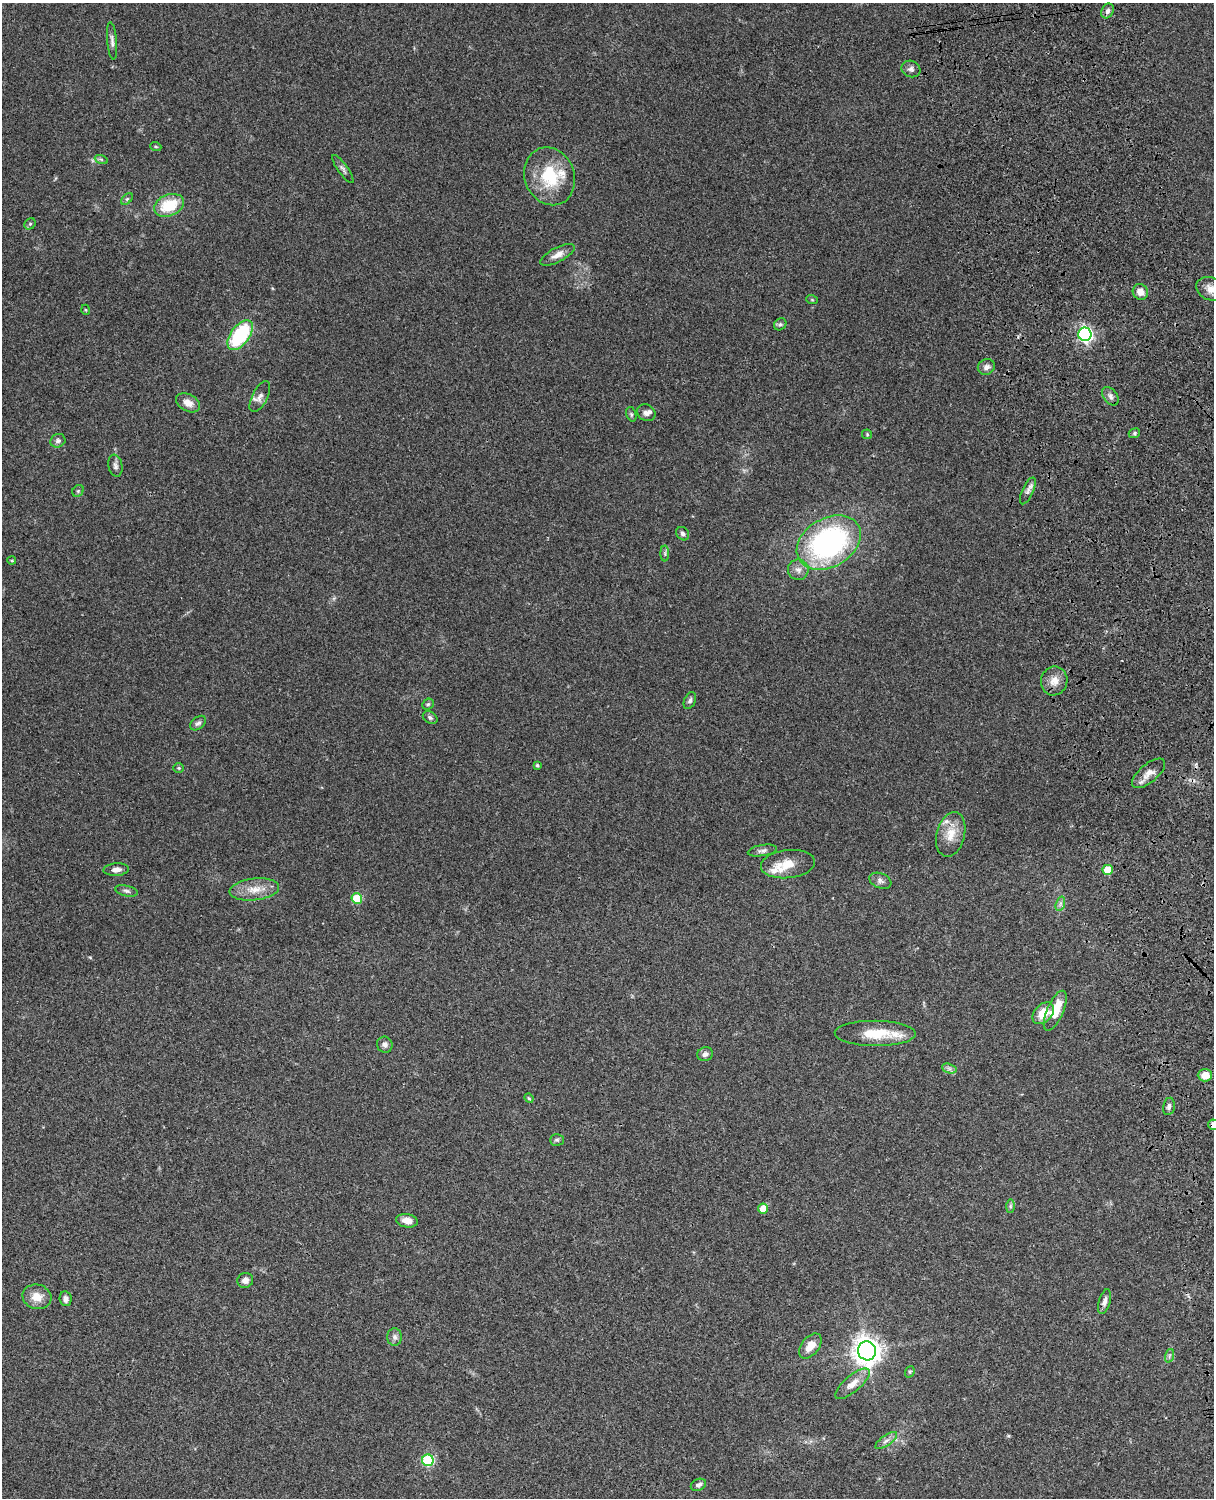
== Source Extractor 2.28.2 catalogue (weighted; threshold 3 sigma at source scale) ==
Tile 6 of 4 x 3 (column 2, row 2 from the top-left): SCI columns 1334-2545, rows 1773-3268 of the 5088 x 4927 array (HDU 1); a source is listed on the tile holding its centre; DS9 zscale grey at full resolution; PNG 1216 x 1500 px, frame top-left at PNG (2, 3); each listed source drawn as its Kron ellipse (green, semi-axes under 4 px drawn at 4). Shown black and unused: <1% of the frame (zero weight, under 3 of 4 exposures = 6% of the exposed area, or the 3 px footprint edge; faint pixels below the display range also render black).
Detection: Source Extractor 2.28.2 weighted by HDU 2 'WHT'; one run over the whole footprint, this tile lists its part. Background 0.0958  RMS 0.0062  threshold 0.0279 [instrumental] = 3 sigma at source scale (4.5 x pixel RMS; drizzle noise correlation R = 1.50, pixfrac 1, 0.05/0.05 arcsec/px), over >= 5 px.
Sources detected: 85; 5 inside a brighter listed object's ellipse — not listed separately; the other 80 listed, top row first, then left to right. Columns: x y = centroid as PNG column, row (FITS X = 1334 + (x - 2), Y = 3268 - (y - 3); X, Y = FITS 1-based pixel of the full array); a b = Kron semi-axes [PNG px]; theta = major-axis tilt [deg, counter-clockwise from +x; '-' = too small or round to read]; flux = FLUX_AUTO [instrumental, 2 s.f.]
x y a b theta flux
1107 11 8 5 65 1.9
112 41 19 5 -85 2.5
911 69 9 8 - 2.4
156 147 5 3 - 0.59
101 159 6 4 -19 0.98
343 169 17 5 -55 2.1
550 176 29 25 -68 30
127 199 7 4 45 0.99
169 205 15 10 21 21
30 224 6 5 - 1
558 255 19 7 27 4.6
1211 289 15 11 -22 5.8
1140 292 8 7 - 4.6
812 300 6 3 -19 0.65
86 310 5 3 - 0.54
780 324 7 5 42 1.3
1085 334 7 6 - 150
240 335 17 9 53 48
986 367 9 7 28 2.5
260 396 17 7 63 3.7
1110 396 10 6 -53 2.6
188 403 13 8 -28 5.6
646 413 9 8 - 2.7
631 414 7 5 -72 1.1
1134 433 6 4 23 1
867 434 5 4 - 0.69
58 441 8 6 29 2.1
115 466 11 7 -80 2.2
78 491 6 5 - 0.93
1028 491 14 5 66 2.8
683 534 7 6 - 1.7
829 543 34 24 30 140
665 553 8 4 90 1.1
12 560 4 3 - 0.7
798 570 10 10 - 3.6
1054 681 14 13 - 6.4
690 701 9 5 67 1.7
428 704 6 5 - 0.94
430 717 8 5 -32 1.4
198 723 9 6 39 1.8
537 765 4 3 - 1
179 768 5 4 - 0.78
1148 773 20 9 40 5.8
951 834 23 14 76 11
762 851 15 5 9 2.3
788 864 27 14 6 11
116 870 13 6 4 3.2
1108 870 5 5 - 17
880 881 11 7 -22 2.5
254 889 25 11 6 9.8
127 891 11 5 -13 1.7
357 899 5 5 - 25
1060 904 7 4 72 1.6
1055 1011 21 8 66 15
1043 1013 13 8 47 12
875 1033 40 12 -1 21
385 1045 8 7 - 2.4
705 1054 8 6 21 2.3
949 1068 7 4 -19 1.6
1205 1075 7 6 - 7.3
529 1098 5 4 - 0.72
1169 1106 9 5 79 2
1213 1125 5 5 - 3.7
557 1140 7 5 1 1.2
1010 1206 7 4 89 1
763 1208 5 5 - 7.9
407 1221 11 6 -9 4.9
245 1280 8 7 - 3.3
37 1297 14 12 -14 8
65 1299 7 6 - 2.6
1104 1302 13 6 74 2.9
395 1337 9 7 -90 2.5
810 1346 14 8 51 6.6
867 1351 9 9 - 650
1169 1356 7 4 71 1.2
910 1372 6 4 68 0.85
852 1384 21 8 41 6.5
886 1440 13 5 35 2.6
428 1460 6 5 - 50
698 1485 8 5 25 2
Overlapping masked pixels (flux is a lower limit): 2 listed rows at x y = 1148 773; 1213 1125
Isophote crosses this tile's border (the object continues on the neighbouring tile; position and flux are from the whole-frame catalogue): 2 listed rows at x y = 1211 289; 1213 1125